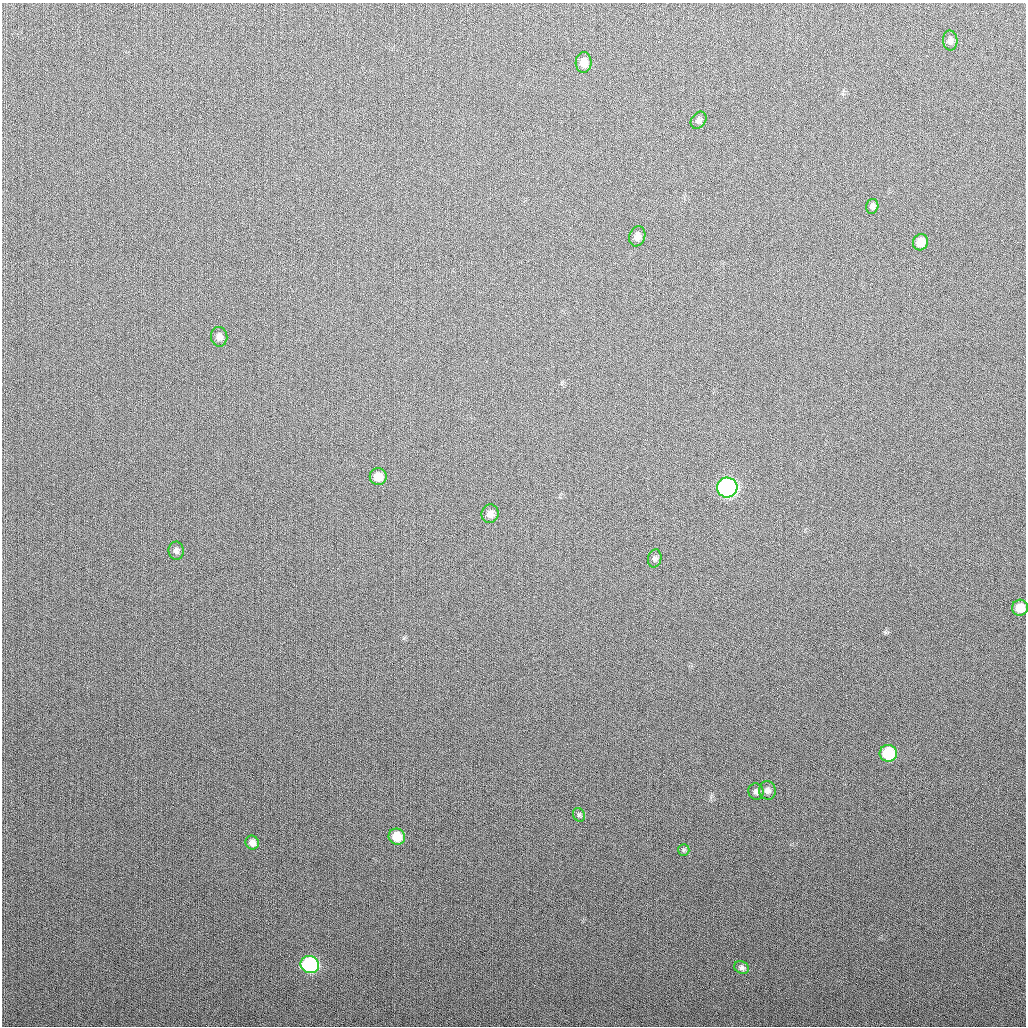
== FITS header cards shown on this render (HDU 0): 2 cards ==
NAXIS1  =                 1024
NAXIS2  =                 1024

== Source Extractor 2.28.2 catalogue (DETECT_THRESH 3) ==
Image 1024 x 1024 px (HDU 0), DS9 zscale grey, 1 PNG px = 1 image px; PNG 1028 x 1028 px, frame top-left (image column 1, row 1024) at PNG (2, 3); each listed source drawn as its Kron ellipse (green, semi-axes under 4 px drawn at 4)
Background 283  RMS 11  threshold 33.3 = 3 sigma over >= 5 px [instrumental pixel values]
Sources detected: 22; all 22 listed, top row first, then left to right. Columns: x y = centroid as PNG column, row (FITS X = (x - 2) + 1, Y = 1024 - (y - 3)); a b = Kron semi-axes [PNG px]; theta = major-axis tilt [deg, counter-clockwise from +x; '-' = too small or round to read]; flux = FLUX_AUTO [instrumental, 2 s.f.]
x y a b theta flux
950 40 10 7 -88 2700
584 62 10 8 88 6600
698 120 9 7 54 2400
872 206 7 6 - 2400
637 236 10 8 73 4100
920 242 8 7 - 8700
219 337 10 8 -85 3400
378 477 8 8 - 8500
727 488 10 10 - 220000
490 514 9 8 - 5000
176 551 9 7 -84 2600
655 558 9 6 79 2100
1020 608 8 8 - 9800
888 753 8 8 - 33000
767 790 9 8 - 3400
756 792 8 7 - 2600
579 815 7 5 -63 1500
397 837 8 8 - 15000
252 843 7 6 - 4400
684 850 6 5 - 1200
310 965 9 8 - 110000
742 967 7 6 - 2200